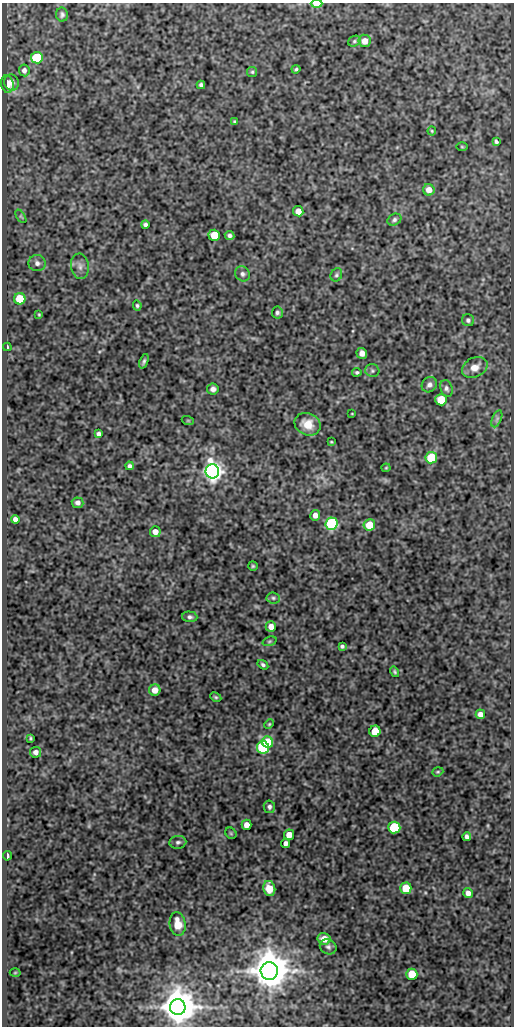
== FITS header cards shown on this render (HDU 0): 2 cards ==
NAXIS1  =                  512
NAXIS2  =                 1024

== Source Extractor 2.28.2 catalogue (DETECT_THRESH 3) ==
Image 512 x 1024 px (HDU 0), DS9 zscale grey, 1 PNG px = 1 image px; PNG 516 x 1028 px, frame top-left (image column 1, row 1024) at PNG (2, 3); each listed source drawn as its Kron ellipse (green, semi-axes under 4 px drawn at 4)
Background 82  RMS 0.5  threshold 1.49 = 3 sigma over >= 5 px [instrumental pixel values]
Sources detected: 94; all 94 listed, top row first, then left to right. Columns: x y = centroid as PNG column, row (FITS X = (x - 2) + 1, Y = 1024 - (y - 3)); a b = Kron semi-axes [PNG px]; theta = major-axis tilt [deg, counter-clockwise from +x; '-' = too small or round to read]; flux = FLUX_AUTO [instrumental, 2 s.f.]
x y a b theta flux
317 4 6 3 0 530
62 15 7 6 - 86
354 41 6 5 - 62
365 41 6 6 - 320
37 58 6 5 - 2100
296 69 4 3 - 49
24 70 6 5 - 120
252 72 5 5 - 47
11 82 8 7 - 170
7 84 9 6 -80 360
201 85 4 4 - 77
235 122 4 3 - 44
432 131 4 4 - 34
496 141 4 3 - 63
462 147 6 3 -2 32
429 190 6 5 - 280
298 211 5 5 - 290
21 216 7 4 -57 45
394 220 7 5 30 78
145 225 4 3 - 77
214 235 6 5 - 960
229 235 5 4 - 83
37 263 8 8 - 130
80 266 13 9 -82 190
242 274 8 7 - 100
336 275 7 5 64 65
20 299 6 5 - 1200
137 306 5 4 - 58
277 313 6 5 - 81
39 315 4 3 - 36
468 320 6 6 - 81
7 347 4 2 - 49
362 353 5 5 - 190
144 361 7 3 69 69
475 367 13 9 26 330
372 371 7 6 - 72
357 372 4 4 - 51
429 385 8 7 - 130
446 388 8 6 -73 93
213 389 6 5 - 120
441 400 6 5 - 1000
352 414 3 2 - 21
497 419 9 4 67 79
188 421 6 4 -19 35
307 424 13 11 -23 530
98 434 4 4 - 91
331 442 3 2 - 31
431 458 6 5 - 1500
129 466 4 3 - 79
386 468 4 4 - 34
212 471 7 7 - 24000
78 503 6 5 - 130
315 515 5 5 - 180
15 519 4 4 - 130
332 524 6 6 - 3800
369 525 6 5 - 770
155 532 5 5 - 250
253 566 5 5 - 45
273 598 6 5 - 70
190 617 8 5 -3 85
271 627 5 5 - 260
269 641 7 4 20 46
342 646 4 3 - 64
263 665 6 4 -34 69
395 672 5 4 - 48
155 690 6 5 - 290
216 697 6 4 -27 48
480 714 5 4 - 150
269 724 5 4 - 38
375 731 5 5 - 880
30 738 3 2 - 34
268 742 6 5 - 1200
263 747 6 6 - 4400
35 752 5 5 - 130
438 772 6 4 19 43
269 807 6 5 - 91
247 825 5 5 - 240
394 828 6 6 - 2800
231 833 6 5 - 41
289 835 5 5 - 380
467 836 4 4 - 100
178 842 8 6 7 86
285 843 4 4 - 120
7 856 5 3 - 79
406 888 5 5 - 1000
269 889 7 6 - 550
468 893 5 5 - 190
178 924 12 8 -83 550
324 939 6 6 - 370
328 947 9 7 -29 110
269 971 9 8 - 120000
15 973 5 3 - 31
412 974 5 5 - 970
178 1007 8 7 - 100000
At the frame edge (FLAGS 8, measured only in part): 1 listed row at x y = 317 4

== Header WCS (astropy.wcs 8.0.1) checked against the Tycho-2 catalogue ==
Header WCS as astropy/WCSLIB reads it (CRVAL/CRPIX/CD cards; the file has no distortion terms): RA---SIN/DEC--SIN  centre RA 01:00:54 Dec -00:45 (15.23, -0.74 deg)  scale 1 arcsec/px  FOV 8.5' x 17.1'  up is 0 deg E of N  parity normal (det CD < 0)
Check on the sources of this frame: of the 60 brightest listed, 3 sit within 1.5 arcsec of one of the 4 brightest Tycho-2 stars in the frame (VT <= 12.41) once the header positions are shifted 0.27 arcsec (0.22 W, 0.15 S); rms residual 0.41 arcsec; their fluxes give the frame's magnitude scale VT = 22.38 - 2.5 log10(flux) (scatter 0.39 mag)
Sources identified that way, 3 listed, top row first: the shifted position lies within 1.5 arcsec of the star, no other Tycho-2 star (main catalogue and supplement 1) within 3.0 arcsec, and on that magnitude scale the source's flux lands within +1.5 / -3 mag of the star's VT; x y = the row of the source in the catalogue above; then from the Tycho-2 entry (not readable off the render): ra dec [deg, ICRS J2000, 3 dp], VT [Tycho-2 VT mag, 2 dp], TYC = Tycho-2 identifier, HIP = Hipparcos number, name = IAU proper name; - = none
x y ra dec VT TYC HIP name
212 471 15.239 -0.730 11.43 4681-617-1 - -
269 971 15.223 -0.869 9.25 4681-736-1 - -
178 1007 15.249 -0.879 10.27 4681-925-1 - -